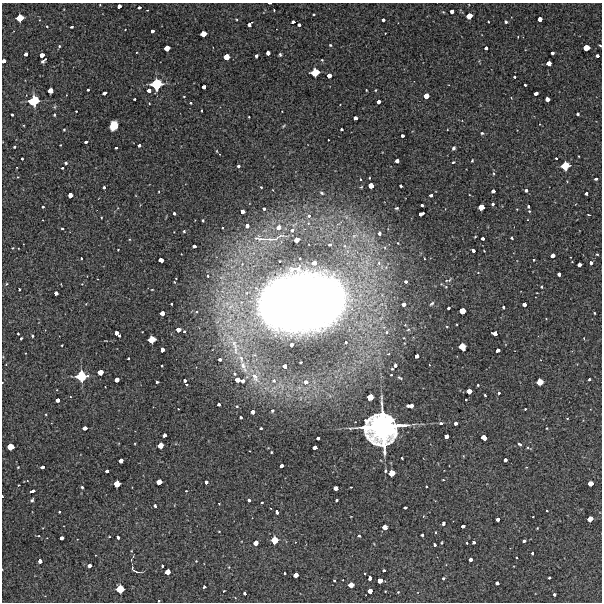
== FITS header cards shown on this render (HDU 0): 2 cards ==
NAXIS1  =                  600 / Width of image
NAXIS2  =                  600 / Height of image

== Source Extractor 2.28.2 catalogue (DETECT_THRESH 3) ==
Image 600 x 600 px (HDU 0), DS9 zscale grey, 1 PNG px = 1 image px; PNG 604 x 604 px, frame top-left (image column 1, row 600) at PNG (2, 3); no overlay
Background 3430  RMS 210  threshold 635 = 3 sigma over >= 5 px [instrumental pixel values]
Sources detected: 334; all 334 listed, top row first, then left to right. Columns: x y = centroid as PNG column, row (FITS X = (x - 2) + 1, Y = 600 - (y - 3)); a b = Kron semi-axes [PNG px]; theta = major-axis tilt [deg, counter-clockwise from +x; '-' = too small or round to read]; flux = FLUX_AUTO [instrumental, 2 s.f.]
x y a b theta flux
270 3 3 2 - 2.6e+04
119 6 4 4 - 8.1e+04
139 7 4 3 - 3.8e+04
147 10 2 2 - 7.6e+03
274 10 3 2 - 1.1e+04
452 11 4 4 - 8.4e+04
314 15 3 3 - 2.1e+04
469 16 5 4 - 1.8e+05
20 18 6 5 - 2.3e+05
540 19 4 4 - 9.4e+04
383 20 3 3 - 3.6e+04
293 22 4 3 - 5.1e+04
488 22 3 2 - 1.2e+04
506 22 3 3 - 2.4e+04
249 24 5 4 - 7.4e+04
299 25 3 3 - 3.8e+04
47 26 2 2 - 1.1e+04
72 27 3 3 - 2.7e+04
125 29 3 2 - 8.5e+03
152 31 4 3 - 5.3e+04
385 33 2 2 - 1.0e+04
203 34 5 4 - 1.5e+05
518 37 2 2 - 9.0e+03
330 45 4 3 - 1.4e+04
600 45 3 2 - 1.5e+04
59 46 3 3 - 1.8e+04
167 48 5 4 - 1.5e+05
486 48 4 3 - 5.1e+04
586 48 5 5 - 1.9e+05
268 53 4 4 - 8.2e+04
552 53 3 3 - 5.2e+04
26 54 4 3 - 6.6e+04
42 55 4 4 - 1.0e+05
280 55 3 3 - 2.2e+04
256 56 4 3 - 4.2e+04
597 56 3 3 - 3.3e+04
227 57 5 5 - 1.9e+05
322 60 4 3 - 1.2e+04
4 61 4 3 - 6.6e+04
43 61 7 3 40 3.1e+04
549 63 4 4 - 1.2e+05
315 72 6 6 - 2.9e+05
329 76 4 4 - 9.6e+04
514 77 3 3 - 2.6e+04
156 84 8 8 - 6.0e+05
525 85 3 3 - 2.5e+04
204 87 4 3 - 8.3e+04
88 89 3 3 - 2.9e+04
149 90 4 4 - 7.4e+04
366 90 3 2 - 1.3e+04
376 90 4 2 - 1.1e+04
51 91 4 4 - 1.4e+05
104 93 4 3 - 6.3e+04
536 93 4 3 - 7.7e+04
184 96 3 2 - 9.3e+03
426 96 5 4 - 1.4e+05
135 99 3 3 - 2.3e+04
547 99 4 4 - 9.3e+04
34 101 9 8 - 5.3e+05
378 102 4 4 - 8.2e+04
149 103 2 2 - 1.2e+04
190 103 3 2 - 1.7e+04
202 110 3 2 - 1.4e+04
76 111 3 2 - 1.4e+04
578 114 3 3 - 2.6e+04
12 115 3 3 - 2.1e+04
54 115 3 3 - 1.5e+04
249 117 3 2 - 1.1e+04
355 118 4 4 - 8.0e+04
114 126 8 6 72 2.3e+05
283 126 5 3 - 1.5e+04
341 129 3 3 - 3.2e+04
64 130 3 3 - 1.3e+04
482 133 4 4 - 1.8e+04
402 136 4 3 - 5.2e+04
328 140 2 2 - 1.3e+04
86 142 4 3 - 3.5e+04
60 145 2 2 - 1.0e+04
139 145 3 3 - 3.9e+04
14 147 3 3 - 1.8e+04
116 148 3 3 - 2.6e+04
453 148 5 4 - 2.6e+04
217 151 4 2 - 1.0e+04
579 156 2 2 - 1.2e+04
556 158 3 2 - 2.0e+04
22 159 3 3 - 2.4e+04
397 161 4 3 - 8.1e+04
472 161 3 2 - 1.8e+04
453 162 3 3 - 2.2e+04
66 163 4 3 - 2.1e+04
238 166 3 3 - 3.1e+04
565 166 6 6 - 3.1e+05
62 168 3 3 - 2.0e+04
494 173 5 3 - 1.9e+04
18 177 3 2 - 9.5e+03
360 179 2 2 - 9.6e+03
596 179 3 3 - 3.3e+04
371 186 5 4 - 1.6e+05
401 186 3 3 - 2.9e+04
104 187 3 3 - 2.6e+04
261 187 3 3 - 1.4e+04
361 187 4 3 - 1.1e+04
526 190 3 3 - 4.0e+04
493 191 4 3 - 5.0e+04
322 193 4 3 - 1.8e+04
586 193 3 3 - 4.6e+04
70 195 4 4 - 1.2e+05
431 195 4 3 - 4.4e+04
493 204 3 3 - 2.8e+04
422 205 3 3 - 3.9e+04
528 206 3 3 - 2.9e+04
43 207 3 2 - 1.6e+04
481 207 5 5 - 2.1e+05
396 208 4 3 - 2.0e+04
264 209 3 3 - 2.7e+04
529 211 3 3 - 1.3e+04
242 212 4 4 - 1.1e+05
174 213 3 3 - 3.2e+04
421 214 6 3 23 9.2e+04
588 215 3 2 - 1.2e+04
309 216 5 5 - 4.2e+04
203 220 3 3 - 2.1e+04
247 226 4 4 - 8.1e+04
279 227 5 4 - 1.1e+05
223 228 3 3 - 1.4e+04
62 229 3 2 - 1.7e+04
292 230 5 4 - 4.4e+04
184 231 4 3 - 2.1e+04
379 233 5 4 - 4.9e+04
281 235 22 5 26 7.9e+04
355 236 13 7 17 1.2e+05
475 237 3 2 - 1.0e+04
483 238 4 3 - 5.3e+04
512 238 3 3 - 2.5e+04
260 239 28 9 -7 2.1e+05
270 239 23 5 1 1.1e+05
297 240 5 4 - 1.2e+05
398 243 4 4 - 1.5e+04
330 244 5 4 - 4.0e+04
194 246 4 3 - 4.8e+04
13 248 4 3 - 1.1e+04
118 249 3 2 - 1.4e+04
473 250 4 3 - 5.8e+04
484 251 3 2 - 8.9e+03
597 254 4 3 - 1.1e+04
553 256 4 4 - 8.3e+04
81 258 3 2 - 1.5e+04
534 259 3 3 - 2.3e+04
161 260 4 4 - 1.2e+05
280 261 3 2 - 1.3e+04
314 262 6 5 - 1.3e+05
379 263 8 7 - 8.9e+04
591 263 3 3 - 3.7e+04
579 265 4 4 - 7.9e+04
559 274 4 4 - 5.7e+04
208 276 5 4 - 2.3e+04
446 280 7 4 18 2.4e+04
406 282 4 4 - 3.2e+04
7 284 5 3 - 1.4e+04
446 287 5 3 - 1.2e+04
542 287 3 3 - 1.6e+04
19 289 3 2 - 1.8e+04
152 290 4 3 - 8.4e+03
56 293 4 3 - 6.5e+04
302 302 86 53 6 2.3e+07
432 303 6 4 43 2.5e+04
86 304 3 3 - 9.6e+03
171 304 3 2 - 1.7e+04
404 304 4 4 - 7.1e+04
524 304 4 4 - 8.0e+04
504 307 3 3 - 3.2e+04
448 308 3 3 - 3.2e+04
462 311 5 5 - 2.0e+05
162 313 4 4 - 1.1e+05
594 313 3 2 - 1.3e+04
447 326 3 3 - 1.4e+04
408 329 5 5 - 2.3e+04
178 330 4 4 - 1.1e+05
184 332 3 3 - 2.0e+04
387 332 5 5 - 2.5e+04
495 333 5 4 - 1.0e+05
18 334 3 2 - 1.7e+04
117 334 6 4 -38 1.1e+05
32 336 3 3 - 1.8e+04
21 338 3 3 - 1.9e+04
584 338 3 2 - 8.7e+03
152 339 6 5 - 2.4e+05
346 342 3 3 - 2.4e+04
234 343 16 10 -88 2.3e+05
404 343 4 3 - 9.4e+03
62 345 3 2 - 1.6e+04
291 345 4 3 - 7.3e+04
462 347 6 5 - 2.5e+05
162 350 4 4 - 8.5e+04
235 350 26 14 -89 4.7e+05
498 350 4 3 - 7.2e+04
25 353 2 2 - 9.4e+03
417 356 4 4 - 7.4e+04
128 358 3 3 - 1.9e+04
220 359 4 3 - 5.6e+04
241 359 15 9 -56 1.8e+05
395 365 4 3 - 4.8e+04
161 366 3 3 - 2.1e+04
243 366 25 9 -67 2.9e+05
285 366 4 4 - 7.8e+04
392 369 3 3 - 1.9e+04
100 372 5 4 - 1.6e+05
235 374 6 5 - 3.7e+04
391 375 3 3 - 1.6e+04
81 376 7 7 - 5.2e+05
255 377 19 10 -69 2.4e+05
400 377 6 3 -31 2.4e+04
116 380 4 4 - 9.9e+04
237 380 5 4 - 1.3e+05
274 380 5 5 - 4.0e+04
589 380 3 3 - 3.8e+04
184 381 3 3 - 4.1e+04
242 381 4 4 - 8.7e+04
157 382 3 3 - 2.1e+04
305 382 5 5 - 8.3e+04
540 382 5 5 - 2.0e+05
186 384 3 2 - 1.6e+04
478 385 3 2 - 1.3e+04
469 391 4 4 - 1.2e+05
499 393 3 3 - 2.0e+04
485 395 3 2 - 2.2e+04
370 397 5 5 - 2.6e+05
466 399 3 3 - 1.7e+04
58 400 4 4 - 7.4e+04
219 404 3 3 - 4.6e+04
237 406 4 3 - 1.7e+04
410 406 7 4 -3 1.2e+05
178 409 3 2 - 1.1e+04
525 409 3 2 - 1.2e+04
272 411 3 3 - 2.4e+04
253 412 4 3 - 6.5e+04
241 417 3 3 - 2.3e+04
567 418 3 2 - 1.0e+04
441 423 4 3 - 3.8e+04
456 423 3 3 - 5.7e+04
382 427 26 26 - 3.6e+06
85 428 4 3 - 9.4e+04
261 428 3 3 - 2.8e+04
547 428 3 2 - 1.0e+04
164 435 4 3 - 7.4e+04
446 436 4 4 - 8.9e+04
484 437 5 4 - 1.5e+05
318 438 4 3 - 5.6e+04
520 444 4 3 - 2.1e+04
160 445 5 4 - 1.6e+05
10 447 5 5 - 2.4e+05
315 448 4 4 - 8.0e+04
271 452 3 2 - 1.4e+04
402 458 3 2 - 1.8e+04
505 460 4 3 - 5.8e+04
121 461 4 4 - 1.1e+05
282 466 4 3 - 6.9e+04
18 467 3 2 - 1.0e+04
42 467 4 3 - 6.6e+04
107 471 4 3 - 4.5e+04
385 471 4 3 - 1.8e+04
391 473 5 5 - 1.9e+05
443 480 3 2 - 1.2e+04
159 482 5 4 - 1.5e+05
206 482 4 3 - 5.7e+04
590 483 5 4 - 1.3e+05
117 484 5 5 - 2.1e+05
19 485 2 2 - 9.3e+03
82 487 3 3 - 2.2e+04
351 487 2 2 - 1.1e+04
426 487 3 2 - 1.5e+04
336 488 4 4 - 1.0e+05
33 491 4 3 - 5.4e+04
186 491 3 2 - 1.1e+04
2 496 3 2 - 1.7e+04
32 500 4 3 - 2.5e+04
249 500 3 3 - 3.7e+04
337 500 3 2 - 1.8e+04
262 503 3 2 - 2.1e+04
219 504 3 2 - 1.2e+04
155 506 4 3 - 4.0e+04
405 507 3 3 - 3.6e+04
547 511 3 2 - 1.2e+04
59 512 3 3 - 1.8e+04
277 512 4 3 - 5.1e+04
423 516 4 3 - 1.2e+04
533 516 3 2 - 1.1e+04
498 519 4 3 - 6.9e+04
590 519 5 4 - 1.5e+05
443 523 4 3 - 4.6e+04
463 526 4 3 - 5.9e+04
385 527 4 4 - 1.4e+05
537 528 3 2 - 9.8e+03
219 531 3 2 - 7.9e+03
435 532 3 2 - 1.3e+04
422 535 3 3 - 2.7e+04
359 536 3 3 - 1.8e+04
118 537 3 3 - 4.0e+04
61 538 4 3 - 6.6e+04
274 540 5 5 - 2.7e+05
524 541 4 3 - 4.3e+04
256 543 4 4 - 1.0e+05
442 543 4 2 - 1.2e+04
467 543 2 2 - 1.1e+04
473 543 3 3 - 4.7e+04
434 545 3 3 - 3.6e+04
532 553 3 3 - 2.6e+04
517 557 3 2 - 1.6e+04
471 559 4 3 - 5.4e+04
40 561 4 4 - 6.5e+04
196 561 3 3 - 8.6e+03
89 565 4 3 - 6.5e+04
162 566 3 3 - 3.0e+04
229 567 4 2 - 9.8e+03
135 570 14 4 -27 3.3e+04
384 570 3 3 - 2.2e+04
168 572 5 4 - 1.5e+05
284 573 3 3 - 2.4e+04
364 573 3 2 - 1.2e+04
296 575 4 4 - 1.2e+05
370 578 4 3 - 4.7e+04
443 578 3 3 - 2.5e+04
549 578 3 3 - 2.6e+04
334 580 3 2 - 1.2e+04
380 580 4 4 - 1.4e+05
497 583 4 3 - 4.7e+04
351 585 5 4 - 1.3e+05
204 587 3 3 - 3.6e+04
120 589 6 6 - 3.2e+05
224 591 3 2 - 9.9e+03
370 591 4 4 - 1.1e+05
398 592 3 3 - 1.1e+04
245 593 3 3 - 3.6e+04
554 594 3 3 - 3.7e+04
At the frame edge (FLAGS 8, measured only in part): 4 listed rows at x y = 270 3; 600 45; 4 61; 2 496

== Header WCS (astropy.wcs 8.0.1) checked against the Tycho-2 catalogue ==
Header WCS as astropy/WCSLIB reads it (CRVAL/CRPIX/CD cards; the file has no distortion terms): RA---TAN/DEC--TAN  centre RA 04:12:43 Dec -57:44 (63.18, -57.74 deg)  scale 2 arcsec/px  FOV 20.0' x 20.0'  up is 0 deg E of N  parity normal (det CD < 0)
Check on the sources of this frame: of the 60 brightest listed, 4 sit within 3.0 arcsec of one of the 4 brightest Tycho-2 stars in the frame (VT <= 12.08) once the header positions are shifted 0.31 arcsec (0.28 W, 0.14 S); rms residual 1.41 arcsec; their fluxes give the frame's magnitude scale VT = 26.02 - 2.5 log10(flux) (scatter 0.21 mag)
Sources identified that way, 4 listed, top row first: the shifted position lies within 3.0 arcsec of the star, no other Tycho-2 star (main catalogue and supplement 1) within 6.0 arcsec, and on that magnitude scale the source's flux lands within +1.5 / -3 mag of the star's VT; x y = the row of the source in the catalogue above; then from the Tycho-2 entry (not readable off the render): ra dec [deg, ICRS J2000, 3 dp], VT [Tycho-2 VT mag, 2 dp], TYC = Tycho-2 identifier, HIP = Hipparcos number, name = IAU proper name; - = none
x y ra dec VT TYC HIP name
156 84 63.331 -57.617 11.64 8508-108-1 - -
34 101 63.458 -57.626 11.65 8508-207-1 - -
81 376 63.410 -57.779 12.08 8508-11-1 - -
382 427 63.096 -57.807 8.77 8508-6-1 19632 -